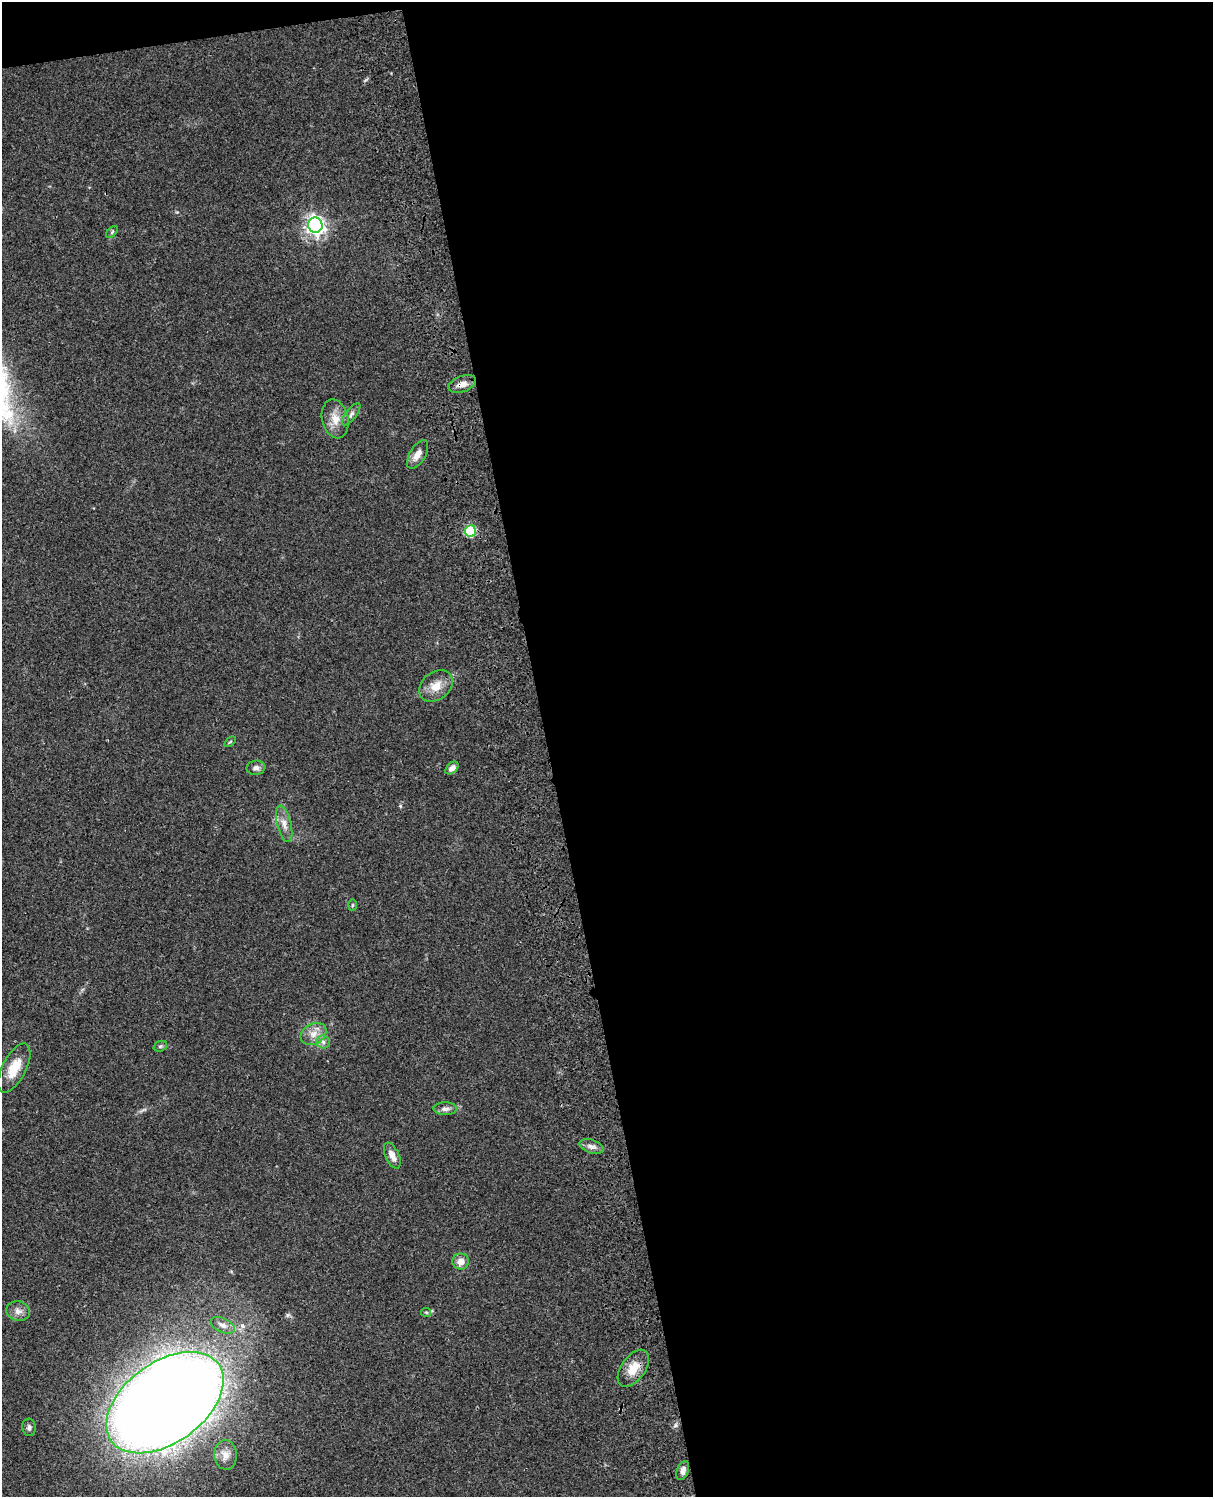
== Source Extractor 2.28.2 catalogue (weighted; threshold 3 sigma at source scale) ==
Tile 4 of 4 x 3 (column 4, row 1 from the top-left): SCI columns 3756-4966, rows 3265-4759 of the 5085 x 4923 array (HDU 1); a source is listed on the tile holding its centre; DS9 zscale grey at full resolution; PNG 1215 x 1499 px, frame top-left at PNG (2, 2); each listed source drawn as its Kron ellipse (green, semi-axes under 4 px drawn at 4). Shown black and unused: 56% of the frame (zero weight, under 3 of 4 exposures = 6% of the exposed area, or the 3 px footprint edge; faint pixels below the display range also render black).
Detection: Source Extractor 2.28.2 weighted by HDU 2 'WHT'; one run over the whole footprint, this tile lists its part. Background 0.106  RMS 0.0065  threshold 0.0292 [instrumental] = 3 sigma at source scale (4.5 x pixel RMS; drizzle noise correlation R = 1.50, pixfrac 1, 0.05/0.05 arcsec/px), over >= 5 px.
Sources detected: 29; all 29 listed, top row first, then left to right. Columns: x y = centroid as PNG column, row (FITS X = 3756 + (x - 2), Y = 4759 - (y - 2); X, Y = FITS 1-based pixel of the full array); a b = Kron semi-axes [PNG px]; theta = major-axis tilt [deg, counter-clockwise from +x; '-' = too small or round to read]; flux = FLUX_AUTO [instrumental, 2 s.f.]
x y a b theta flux
315 225 8 7 - 300
112 232 7 4 46 1
462 384 14 8 21 4.9
351 414 13 5 53 2.3
335 419 20 13 -77 8.5
418 454 16 8 59 5.4
470 531 5 5 - 44
436 686 18 14 38 9.2
230 742 6 3 37 0.77
256 768 9 7 8 2.6
452 768 8 5 42 2.7
284 824 19 7 -76 5.3
352 905 6 4 88 0.87
314 1034 14 10 30 6.4
323 1042 6 6 - 2.2
160 1046 7 5 21 1.2
14 1068 27 12 62 13
445 1109 11 6 1 2.7
592 1146 12 6 -20 3.1
392 1156 14 6 -65 4.5
461 1261 8 8 - 5.9
18 1311 12 9 -14 4.2
426 1312 5 4 - 0.78
223 1325 13 7 -24 3.7
633 1368 21 12 55 12
165 1403 66 40 36 1700
29 1427 8 6 -85 2
226 1455 15 11 -86 5.8
683 1471 10 6 69 3.2
Overlapping masked pixels (flux is a lower limit): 1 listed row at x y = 462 384